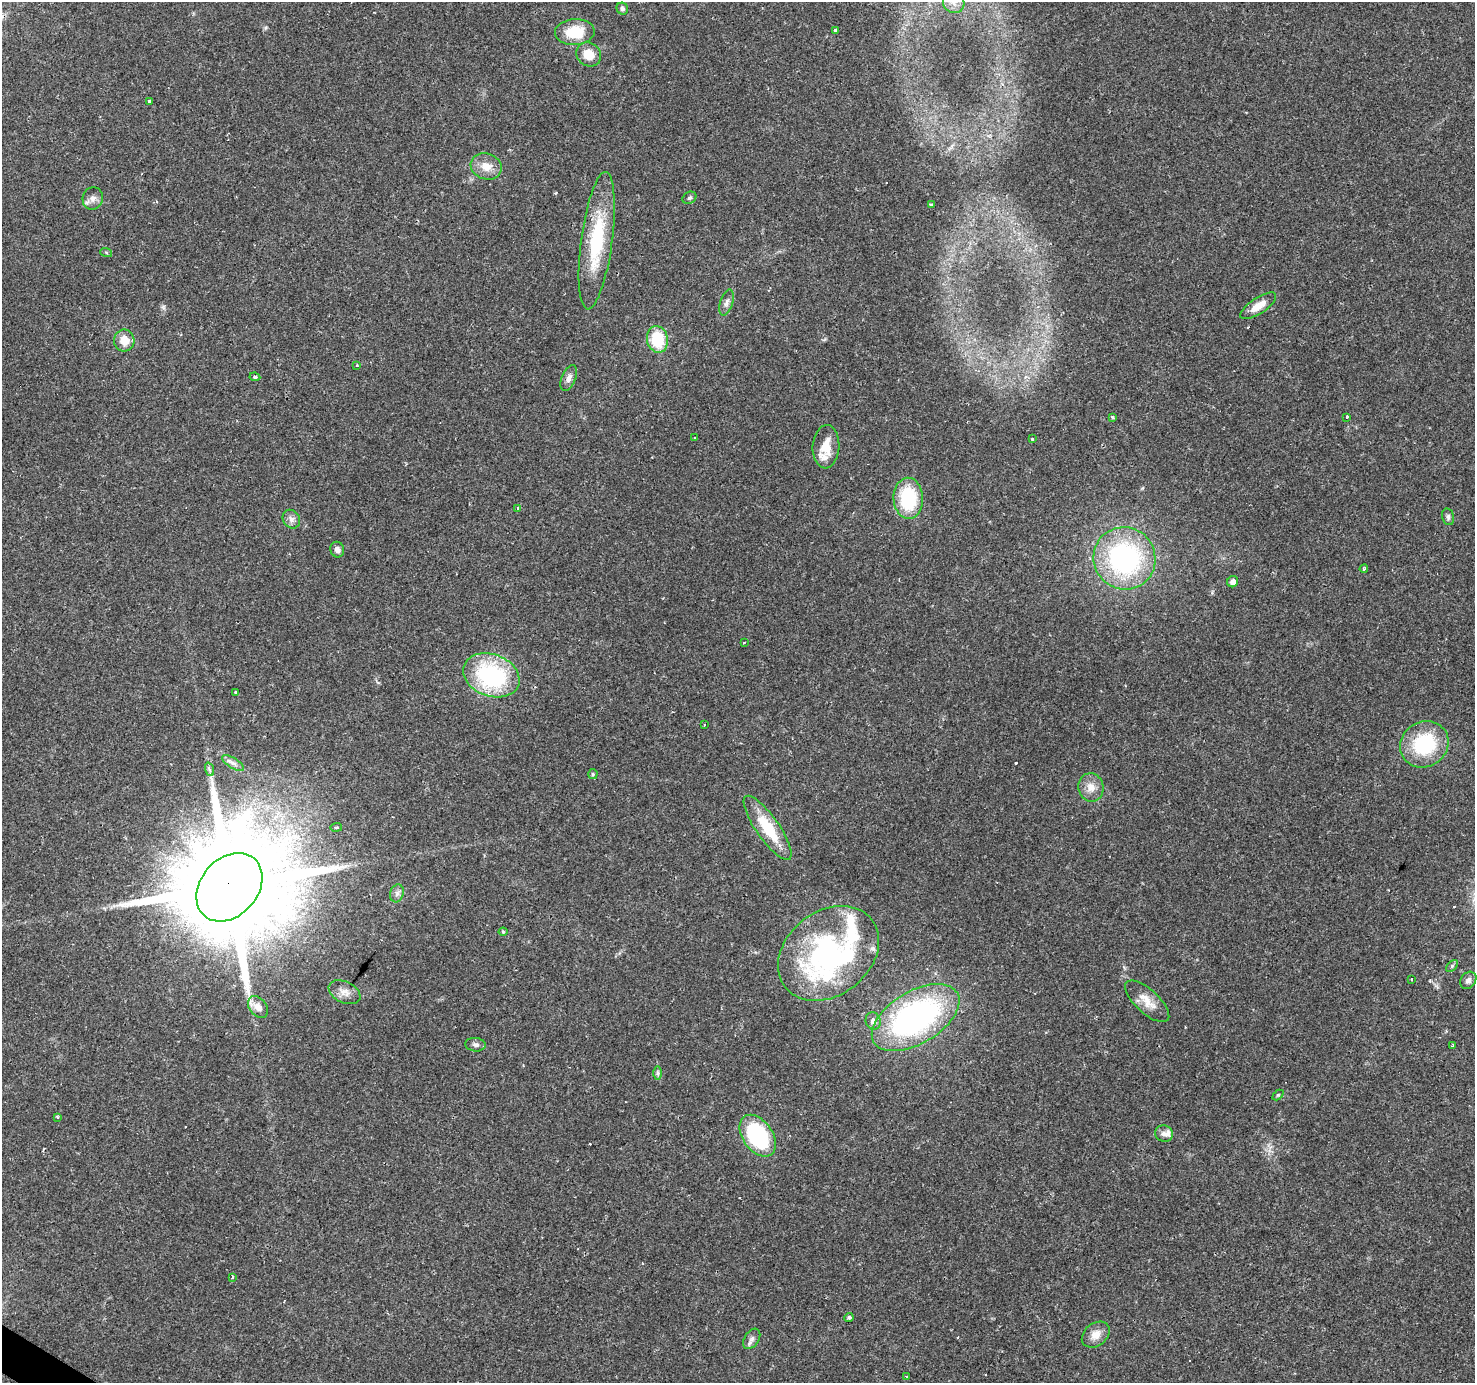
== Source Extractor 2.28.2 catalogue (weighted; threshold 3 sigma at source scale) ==
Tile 7 of 4 x 4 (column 3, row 2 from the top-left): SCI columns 2946-4418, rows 2945-4325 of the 5892 x 5956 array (HDU 1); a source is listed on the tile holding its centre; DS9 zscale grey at full resolution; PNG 1477 x 1385 px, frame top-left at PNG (2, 2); each listed source drawn as its Kron ellipse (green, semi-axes under 4 px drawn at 4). Shown black and unused: <1% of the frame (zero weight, under 2 of 3 exposures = <1% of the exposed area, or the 3 px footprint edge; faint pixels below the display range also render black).
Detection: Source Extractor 2.28.2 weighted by HDU 2 'WHT'; one run over the whole footprint, this tile lists its part. Background 0.0702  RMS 0.0048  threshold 0.0218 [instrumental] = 3 sigma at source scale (4.5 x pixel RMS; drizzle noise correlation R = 1.50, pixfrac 1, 0.0396/0.0396 arcsec/px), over >= 5 px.
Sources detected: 82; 1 inside a brighter object's white glare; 10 cosmic-ray / hot-pixel residue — neither listed nor drawn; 4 inside a brighter listed object's ellipse — not listed separately; the other 67 listed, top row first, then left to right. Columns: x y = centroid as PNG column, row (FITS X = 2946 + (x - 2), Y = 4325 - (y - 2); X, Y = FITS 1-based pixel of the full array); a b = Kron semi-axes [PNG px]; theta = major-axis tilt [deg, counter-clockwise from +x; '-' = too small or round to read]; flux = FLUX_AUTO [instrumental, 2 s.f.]
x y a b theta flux
954 3 11 10 - 4.2
622 9 6 5 - 1
836 30 3 3 - 14
575 32 20 13 3 15
589 54 13 11 -36 7.8
149 101 3 3 - 1.9
486 166 16 13 -20 6.3
93 198 11 10 - 3.1
689 198 7 5 30 0.93
931 205 3 3 - 0.7
597 241 69 15 82 36
106 252 6 4 -20 0.56
727 302 13 6 72 2.2
1258 306 21 7 34 6.5
657 339 13 10 -80 21
124 340 11 10 - 7.3
357 365 3 3 - 0.34
255 377 5 4 - 0.82
569 378 13 7 66 2.4
1113 417 3 3 - 1.3
1347 417 4 3 - 1.7
695 438 3 3 - 1.2
1032 439 3 3 - 0.46
826 447 21 13 86 9.9
908 498 20 15 -88 29
518 508 4 3 - 1.7
1448 517 8 6 -77 1.3
291 519 10 8 -54 2.3
337 550 8 7 - 2
1124 558 31 30 - 83
1364 569 4 3 - 1.4
1233 582 6 5 - 2.8
744 642 3 2 - 0.75
491 675 29 21 -20 57
236 692 4 3 - 0.61
705 725 3 3 - 1.7
1424 744 25 22 33 33
233 763 12 5 -32 1.9
209 769 7 4 -71 0.99
593 774 5 5 - 0.56
1091 787 14 12 -79 5.2
336 827 6 3 8 0.56
768 828 38 11 -55 20
229 887 38 28 49 12000
397 893 9 6 73 1.8
503 932 4 4 - 0.49
828 953 55 42 38 100
1452 966 7 4 46 0.83
1411 979 2 2 - 0.42
1468 980 9 7 52 1.9
345 992 17 10 -25 4
1147 1001 28 11 -43 7.4
258 1007 12 8 -53 4
916 1018 48 26 31 130
873 1021 9 7 -72 2.1
475 1045 10 7 -7 1.7
1453 1046 3 3 - 0.85
657 1073 7 4 90 0.98
1278 1095 6 4 44 0.6
58 1117 3 2 - 0.71
1164 1134 9 8 - 2.4
758 1136 23 15 -54 51
232 1277 3 3 - 1.4
849 1317 4 4 - 1.1
1096 1335 15 11 39 4.9
752 1339 11 7 58 2.1
907 1377 3 3 - 0.64
Overlapping masked pixels (flux is a lower limit): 1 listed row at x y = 229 887
Isophote crosses this tile's border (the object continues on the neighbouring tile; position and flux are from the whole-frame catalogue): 1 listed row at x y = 954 3